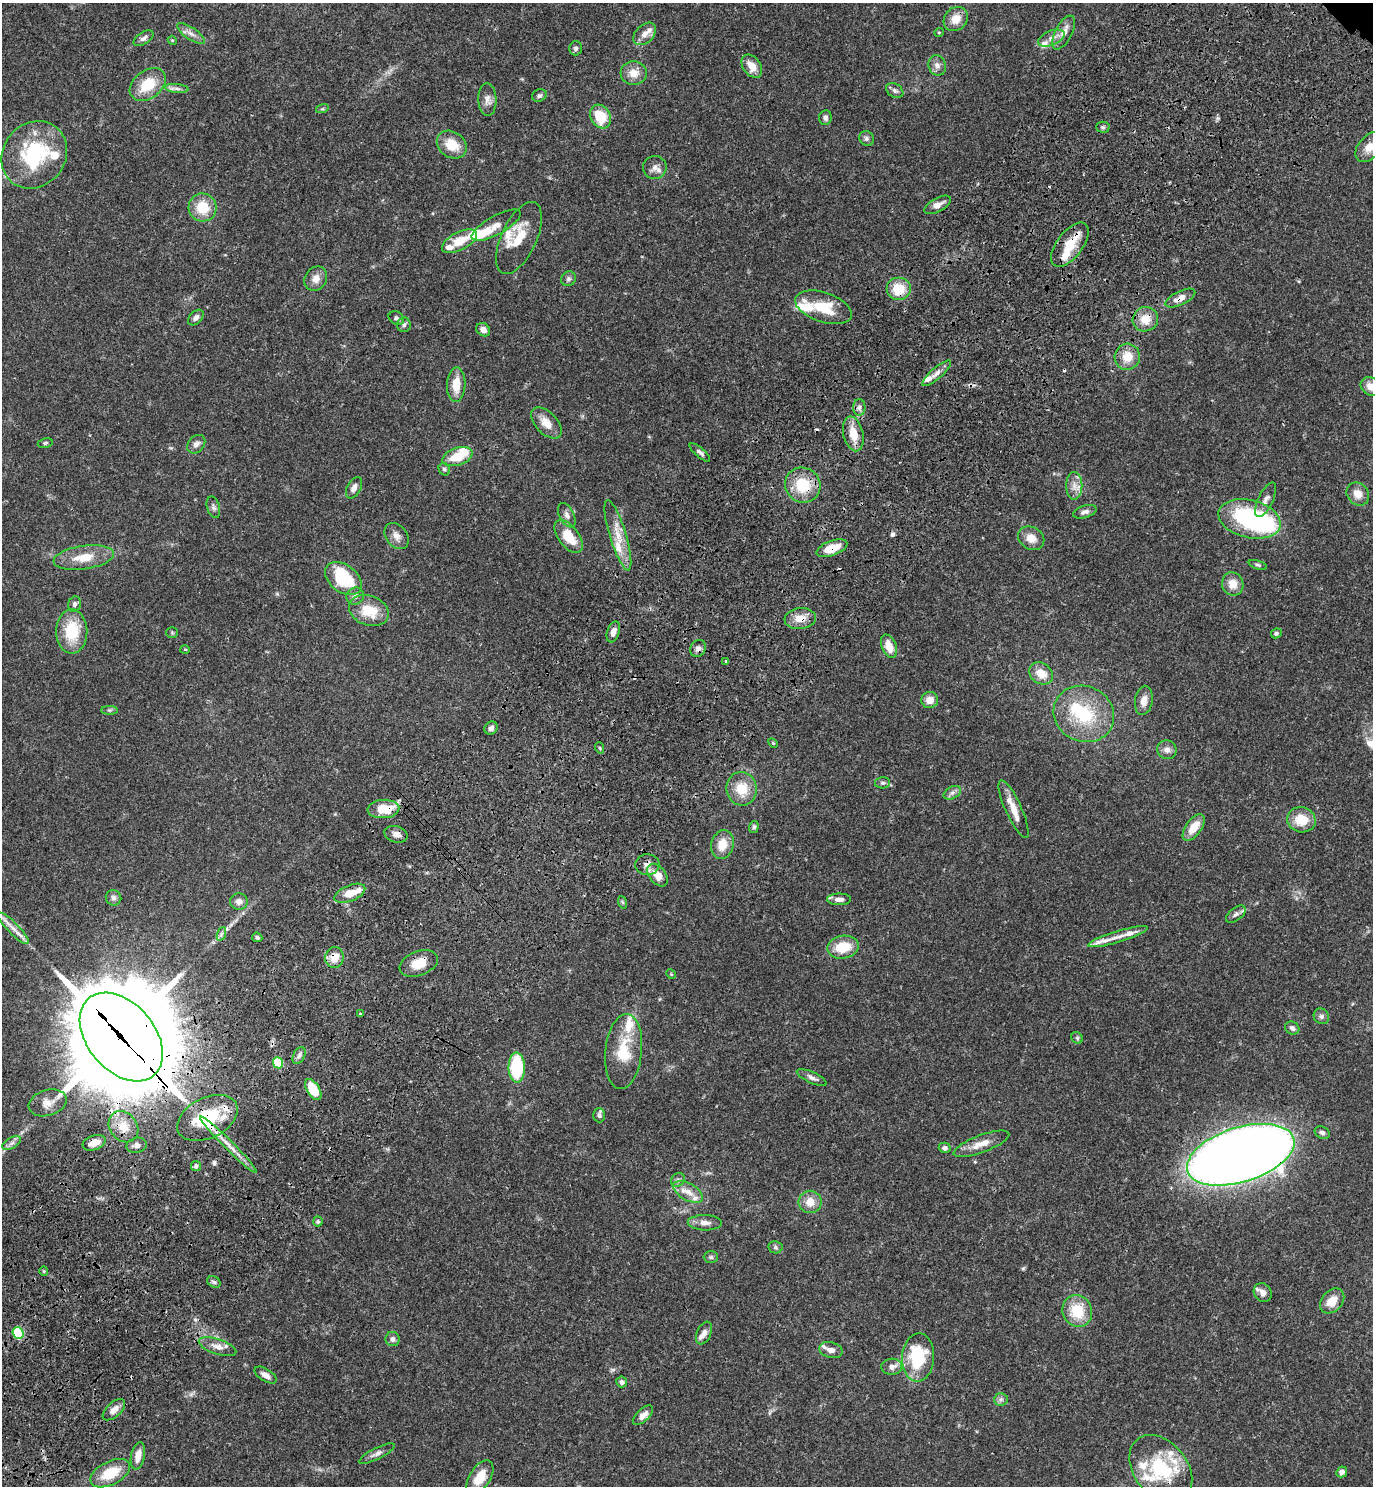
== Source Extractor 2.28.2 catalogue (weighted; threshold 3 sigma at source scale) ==
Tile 7 of 4 x 4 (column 3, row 2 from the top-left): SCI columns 3129-4499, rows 3058-4541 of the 6120 x 6120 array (HDU 1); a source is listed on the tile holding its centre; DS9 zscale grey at full resolution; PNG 1375 x 1488 px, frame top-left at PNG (2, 3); each listed source drawn as its Kron ellipse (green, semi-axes under 4 px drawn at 4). Shown black and unused: <1% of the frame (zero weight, under 3 of 4 exposures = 6% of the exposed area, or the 3 px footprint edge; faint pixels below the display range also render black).
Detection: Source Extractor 2.28.2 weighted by HDU 2 'WHT'; one run over the whole footprint, this tile lists its part. Background 0.0581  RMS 0.0031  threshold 0.0138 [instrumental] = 3 sigma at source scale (4.5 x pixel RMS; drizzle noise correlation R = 1.50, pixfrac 1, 0.05/0.05 arcsec/px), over >= 5 px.
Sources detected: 207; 1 too faint to see at this stretch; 5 inside a brighter object's white glare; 6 cosmic-ray / hot-pixel residue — neither listed nor drawn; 22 inside a brighter listed object's ellipse — not listed separately; the other 173 listed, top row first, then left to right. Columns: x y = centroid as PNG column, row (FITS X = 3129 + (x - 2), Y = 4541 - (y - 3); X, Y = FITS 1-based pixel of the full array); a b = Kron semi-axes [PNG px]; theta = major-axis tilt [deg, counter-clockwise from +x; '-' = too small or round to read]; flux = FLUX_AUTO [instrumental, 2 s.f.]
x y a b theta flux
956 19 13 11 47 4
939 32 5 3 - 0.26
1064 32 19 8 62 2.9
191 33 16 6 -34 1.8
645 34 13 9 45 2.4
143 38 11 6 32 1.1
1051 38 14 7 22 2.1
172 40 4 3 - 0.3
576 48 7 6 - 0.84
937 65 10 8 -69 1.7
752 66 13 8 -55 3.5
634 73 13 12 - 3.5
148 85 20 14 38 9.1
177 89 12 4 -5 1.1
895 91 9 6 -33 0.98
539 96 7 6 - 0.81
487 100 16 9 -87 2.1
322 109 6 4 18 0.44
601 117 12 9 -60 9.2
825 118 7 6 - 1
1103 127 7 5 -2 0.6
866 138 8 7 - 0.85
452 145 16 12 -35 6.6
1369 147 17 11 49 3.4
34 155 35 31 51 25
655 167 12 11 - 2
938 205 15 7 29 2.2
203 207 14 14 - 7.8
496 225 27 9 29 2.8
519 238 39 17 65 8.8
459 241 19 9 27 5.9
1070 245 26 13 53 7.4
316 279 13 10 57 2.5
568 279 8 7 - 0.81
898 289 12 11 - 7.5
1180 298 16 7 26 2.9
823 307 29 14 -19 9
196 318 9 6 46 1.1
396 318 8 6 -31 1
1145 319 13 12 - 4.6
404 325 7 7 - 0.93
483 330 7 6 - 1.5
1127 357 13 12 - 4.9
936 373 18 5 41 1.9
456 385 17 9 88 5.2
1370 386 10 8 -37 2.8
859 407 8 6 88 1
546 423 19 10 -46 3.7
853 434 17 10 -77 5.3
45 443 7 5 11 0.49
196 444 10 7 47 1.3
700 452 13 4 -41 0.97
457 457 15 9 19 7.3
444 469 6 5 - 0.6
803 485 18 17 - 10
1074 486 13 8 -90 2.4
354 488 12 6 61 1.7
1358 494 12 10 -48 3.2
1266 500 19 7 64 1.9
213 507 11 6 -74 0.98
1085 512 12 6 17 1.2
567 515 13 7 -63 1.4
1249 519 32 19 -14 43
618 535 37 8 -73 5.8
397 536 14 10 -53 2.2
569 536 19 10 -53 7.4
1031 538 14 11 -31 3.4
832 548 16 7 20 6.3
84 557 30 11 8 6.7
1258 565 9 4 -18 0.61
343 578 20 13 -38 17
1233 584 12 10 -71 3.8
355 596 9 8 - 1.3
75 604 8 6 72 0.97
369 610 20 14 -21 8.2
800 618 15 10 6 3.9
72 631 22 15 -89 12
613 632 11 6 72 2
172 633 5 5 - 0.39
1276 633 5 4 - 0.58
889 646 12 7 -68 4
698 648 9 7 60 1.2
185 649 5 3 - 0.26
726 661 4 3 - 0.41
1041 673 13 10 -39 4.6
930 700 8 8 - 2.7
1144 700 15 8 81 2.6
109 710 8 4 0 0.59
1084 714 31 27 -26 18
491 728 7 6 - 1.2
773 743 6 3 -45 0.34
600 748 5 3 - 0.31
1167 750 10 9 - 1.6
883 783 7 5 0 0.6
742 789 17 15 -83 7
952 793 9 6 29 1.1
383 809 16 9 5 8
1014 809 31 8 -65 4.7
1301 820 14 12 -14 6.6
754 827 6 4 72 0.63
1194 827 15 8 53 4.9
396 834 12 8 -16 1.7
722 845 14 11 75 4.6
647 865 12 10 -2 2
658 875 13 8 -50 3.9
350 893 16 8 22 5.3
113 898 8 7 - 1.1
839 899 12 6 -1 1.8
239 902 9 8 - 1.6
622 902 6 4 -70 0.41
1236 914 11 6 38 1.1
13 928 21 5 -46 2.9
221 934 7 4 71 0.66
257 937 5 4 - 0.63
1118 937 31 5 17 2.9
843 947 16 11 11 7.3
334 958 10 9 - 4.4
419 963 20 12 21 5.3
671 974 5 4 - 0.32
360 1014 3 3 - 0.81
1321 1016 8 7 - 0.94
1292 1028 7 6 - 1
121 1037 50 33 -50 7000
1077 1038 6 5 - 0.54
624 1051 38 18 84 11
299 1056 9 5 63 0.95
278 1063 5 5 - 13
517 1067 15 8 -89 20
812 1078 16 5 -24 1.3
313 1090 12 6 -58 8.5
48 1103 19 13 17 3.1
599 1115 7 6 - 0.93
207 1118 32 20 26 19
123 1127 17 13 -52 5.4
1322 1133 8 5 -25 0.93
12 1143 10 5 28 1.1
94 1143 12 7 19 3
228 1144 39 4 -45 4
981 1144 29 8 21 4.3
137 1145 10 7 12 1.6
945 1148 6 5 - 0.98
1241 1155 55 27 17 530
196 1166 5 5 - 0.71
678 1180 7 6 - 0.88
688 1192 16 8 -29 3.2
810 1202 11 11 - 3.8
318 1221 5 4 - 0.49
705 1223 17 7 -2 2.3
775 1247 7 6 - 0.64
711 1257 7 6 - 0.64
44 1271 4 4 - 0.37
214 1282 7 5 -30 0.64
1263 1292 10 8 -53 2.1
1332 1301 14 10 47 4.6
1077 1311 16 14 -64 9.3
18 1333 6 5 - 24
704 1333 12 7 66 1.8
393 1339 7 7 - 1
218 1347 19 7 -18 2.6
831 1350 12 7 -13 2.3
918 1357 24 16 87 18
892 1367 10 8 4 1.8
265 1375 12 6 -32 1.6
622 1382 5 5 - 0.94
1001 1399 7 6 - 0.86
114 1410 13 7 42 2.1
643 1415 12 6 44 2
377 1453 20 5 26 1.5
138 1456 14 7 79 3.3
1161 1469 37 26 -51 20
1342 1472 5 5 - 1.4
110 1473 21 11 27 9.1
480 1477 19 10 58 5.2
Overlapping masked pixels (flux is a lower limit): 17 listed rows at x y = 1070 245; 1180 298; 1145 319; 803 485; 1249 519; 832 548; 800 618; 698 648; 383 809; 647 865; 334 958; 419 963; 121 1037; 207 1118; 94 1143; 228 1144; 1241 1155
Isophote crosses this tile's border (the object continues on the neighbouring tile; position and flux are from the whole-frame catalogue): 2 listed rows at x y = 1369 147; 1370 386